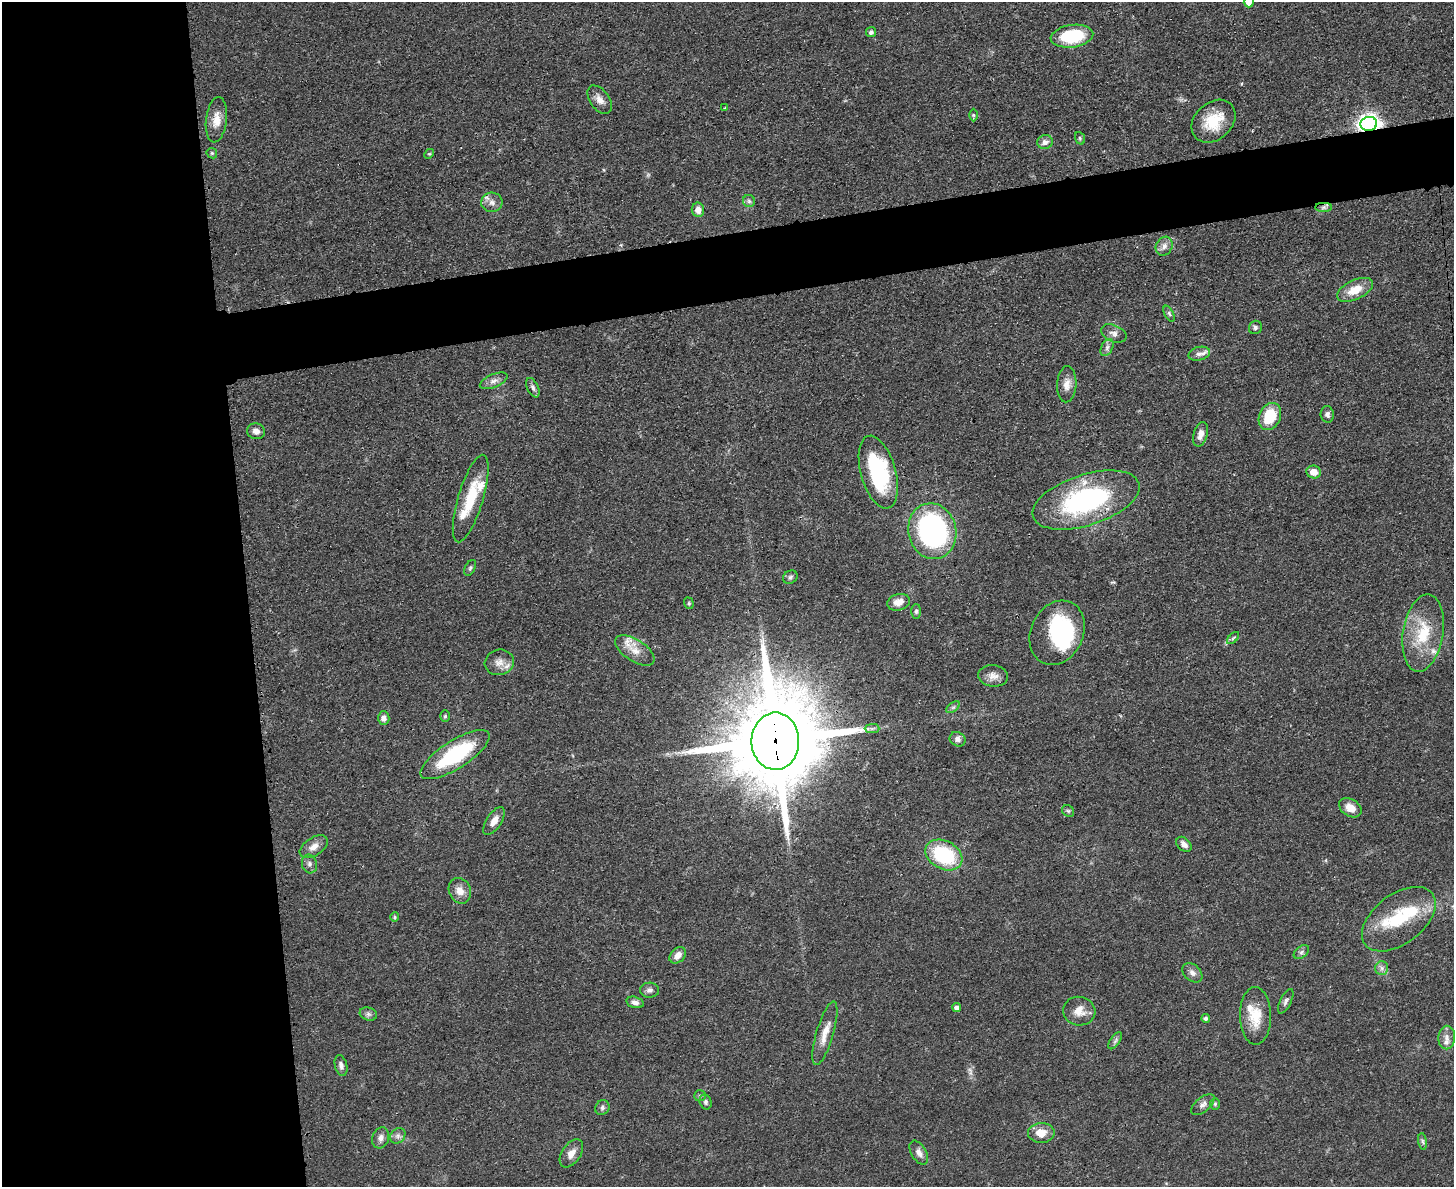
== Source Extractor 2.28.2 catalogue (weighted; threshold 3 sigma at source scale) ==
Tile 7 of 3 x 4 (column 1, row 3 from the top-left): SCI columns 142-1593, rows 1198-2382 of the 4749 x 4765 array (HDU 1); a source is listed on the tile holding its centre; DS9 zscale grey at full resolution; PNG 1456 x 1189 px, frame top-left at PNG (2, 2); each listed source drawn as its Kron ellipse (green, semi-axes under 4 px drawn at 4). Shown black and unused: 22% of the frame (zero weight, under 3 of 4 exposures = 2% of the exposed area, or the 3 px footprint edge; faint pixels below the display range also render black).
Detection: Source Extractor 2.28.2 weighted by HDU 2 'WHT'; one run over the whole footprint, this tile lists its part. Background 0.0457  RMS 0.0051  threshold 0.023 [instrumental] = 3 sigma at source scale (4.5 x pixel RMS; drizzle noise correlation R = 1.50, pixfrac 1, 0.05/0.05 arcsec/px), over >= 5 px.
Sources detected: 102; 1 too faint to see at this stretch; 1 inside a brighter object's white glare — neither listed nor drawn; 9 inside a brighter listed object's ellipse — not listed separately; the other 91 listed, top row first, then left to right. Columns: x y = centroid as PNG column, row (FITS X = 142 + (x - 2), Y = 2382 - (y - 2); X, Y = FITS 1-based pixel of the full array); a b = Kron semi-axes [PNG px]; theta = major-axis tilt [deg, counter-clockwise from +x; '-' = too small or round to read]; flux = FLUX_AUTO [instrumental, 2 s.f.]
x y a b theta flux
1249 2 5 5 - 4.1
871 32 5 5 - 1.4
1072 36 21 11 8 27
600 100 16 9 -55 3.8
725 108 4 4 - 0.46
973 115 6 4 -89 0.69
216 120 23 10 83 6.8
1213 121 24 18 42 17
1369 124 8 7 - 270
1080 138 6 5 - 0.77
1045 142 8 7 - 2.5
212 153 6 5 - 0.75
429 154 5 4 - 0.61
749 201 6 6 - 1.2
492 202 10 10 - 3.2
1324 207 8 4 0 1.4
698 210 7 6 - 3.8
1164 246 10 8 61 2.8
1355 290 19 9 25 9.4
1169 314 8 4 -62 1.1
1255 327 7 6 - 1.3
1114 333 13 8 -23 2.7
1107 347 9 5 64 1.7
1199 354 11 6 14 2.5
494 381 14 6 22 2.6
1067 384 18 9 87 4.5
533 388 10 5 -65 1.5
1327 414 8 6 -84 1.7
1270 416 14 10 65 16
256 431 9 7 -11 2.9
1200 434 12 7 74 3.7
878 472 37 17 -74 52
1314 472 7 6 - 5
471 498 45 12 73 22
1086 500 55 25 18 82
932 531 28 24 -76 110
470 568 8 5 63 1.1
790 577 7 6 - 1.2
898 602 11 8 16 4.8
689 603 6 4 -71 0.69
916 611 7 5 88 1.1
1057 633 33 26 64 48
1423 633 39 20 81 23
1233 638 7 4 46 0.93
635 651 22 10 -33 6.3
499 662 14 12 16 4.8
993 676 15 10 -8 3.9
953 707 8 4 36 1
445 716 6 5 - 0.87
384 718 6 6 - 2.5
872 729 7 4 1 1.2
958 739 8 7 - 2.3
775 741 28 24 90 10000
455 755 40 14 33 46
1350 808 12 8 -31 5.6
1068 811 6 5 - 0.92
494 821 16 7 57 4
1184 844 9 6 -44 2.7
314 847 16 9 33 4.4
944 855 19 14 -28 39
309 864 9 7 -76 2
460 891 13 11 -66 4.8
395 917 5 4 - 0.67
1399 919 42 24 37 28
1301 952 8 5 37 1.4
678 955 9 7 45 4
1382 968 7 6 - 1.8
1192 973 11 8 -43 2.5
650 990 9 7 3 2.1
1286 1001 13 5 64 1.7
635 1002 9 5 -14 2.3
957 1008 4 4 - 2.4
1079 1011 16 14 -6 5.8
368 1014 9 6 -16 1.5
1255 1016 29 15 -89 13
1206 1018 4 4 - 1.3
825 1033 33 8 74 7.3
1447 1038 12 8 89 3
1115 1041 10 4 55 1.4
341 1065 10 6 -75 2.1
700 1096 6 5 - 0.91
706 1102 7 6 - 1.4
1215 1104 6 5 - 0.73
1203 1105 14 7 39 2.4
602 1108 8 7 - 1.4
1041 1133 13 10 1 6.7
398 1136 8 7 - 1.9
381 1138 10 8 71 2.7
1423 1141 8 4 -81 1.2
571 1153 16 9 55 4.4
919 1153 13 7 -59 2.9
Overlapping masked pixels (flux is a lower limit): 3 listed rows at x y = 1369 124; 1086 500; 775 741
Isophote crosses this tile's border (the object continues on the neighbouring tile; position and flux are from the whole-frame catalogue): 1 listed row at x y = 1249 2